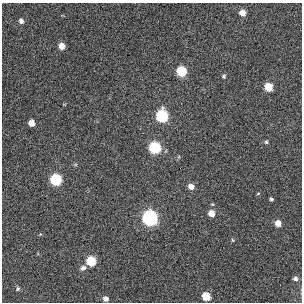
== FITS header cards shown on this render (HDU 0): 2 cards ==
NAXIS1  =                  300 / Width of image
NAXIS2  =                  300 / Height of image

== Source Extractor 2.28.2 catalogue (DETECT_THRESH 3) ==
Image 300 x 300 px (HDU 0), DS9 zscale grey, 1 PNG px = 1 image px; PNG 304 x 304 px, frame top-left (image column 1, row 300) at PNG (2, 3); no overlay
Background -1.52e-04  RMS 0.016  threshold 0.0487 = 3 sigma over >= 5 px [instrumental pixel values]
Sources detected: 24; all 24 listed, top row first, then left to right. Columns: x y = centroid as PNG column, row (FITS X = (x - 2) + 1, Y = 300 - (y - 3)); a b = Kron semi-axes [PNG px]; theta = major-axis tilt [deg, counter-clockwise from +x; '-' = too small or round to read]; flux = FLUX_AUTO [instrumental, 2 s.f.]
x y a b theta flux
242 13 5 5 - 11
21 21 6 5 - 4.4
62 46 6 5 - 14
181 71 6 6 - 63
224 76 4 4 - 1.6
268 87 6 5 - 33
162 116 7 6 - 160
31 123 5 5 - 13
266 142 4 4 - 1.7
154 148 6 6 - 140
56 179 6 6 - 120
191 187 6 5 - 7.8
258 194 5 3 - 0.86
271 199 4 3 - 1.9
211 213 6 5 - 13
150 218 7 6 - 410
278 223 5 5 - 9.5
232 240 6 4 -87 1.2
91 261 6 6 - 54
83 268 7 5 30 3.2
295 278 5 4 - 2.7
18 289 6 4 56 1.8
206 296 6 5 - 31
106 299 5 4 - 5.9